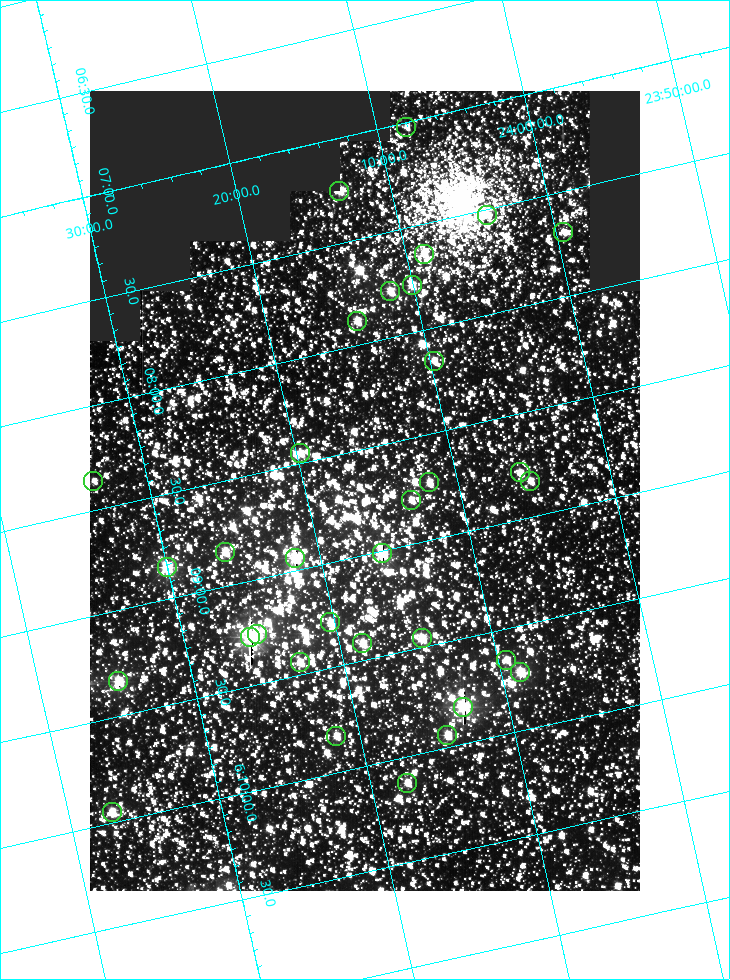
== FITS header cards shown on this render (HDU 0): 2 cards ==
NAXIS1  =                  550
NAXIS2  =                  800

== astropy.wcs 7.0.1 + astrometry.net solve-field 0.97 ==
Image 550 x 800 px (HDU 0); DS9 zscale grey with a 90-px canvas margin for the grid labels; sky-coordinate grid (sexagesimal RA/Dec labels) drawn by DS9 from the SOLVED WCS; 33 Tycho-2 reference stars matched to detected sources circled (green)
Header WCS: RA---TAN/DEC--TAN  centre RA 06:08:42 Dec +24:16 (92.17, +24.27 deg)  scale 3.98 arcsec/px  FOV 36.4' x 53.0'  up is -103 deg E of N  parity normal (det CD < 0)
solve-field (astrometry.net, Tycho-2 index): VERIFIED the header's WCS against the Tycho-2 star catalogue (verified at 3 index scales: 18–33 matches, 0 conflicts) and refined it, rather than solving blind
Solved WCS: RA---TAN-SIP/DEC--TAN-SIP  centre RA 06:08:42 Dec +24:16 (92.17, +24.27 deg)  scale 3.98 arcsec/px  FOV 36.4' x 53.0'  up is -103 deg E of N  parity normal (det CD < 0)
The solver's refit moves the header's centre by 0.23 arcsec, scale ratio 1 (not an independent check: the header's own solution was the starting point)
Tycho-2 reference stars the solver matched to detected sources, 33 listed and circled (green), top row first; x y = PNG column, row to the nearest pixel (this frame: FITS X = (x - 90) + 1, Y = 800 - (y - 91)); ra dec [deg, ICRS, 3 dp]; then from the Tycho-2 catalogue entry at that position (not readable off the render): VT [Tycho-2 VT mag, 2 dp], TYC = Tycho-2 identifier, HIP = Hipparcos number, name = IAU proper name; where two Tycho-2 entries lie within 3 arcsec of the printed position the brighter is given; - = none
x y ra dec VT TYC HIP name
406 127 91.756 +24.135 11.55 1864-383-1 - -
339 191 91.813 +24.222 9.50 1864-951-1 - -
487 215 91.882 +24.069 10.67 1864-1197-1 - -
563 232 91.922 +23.991 11.04 1864-773-1 - -
424 254 91.910 +24.147 9.81 1864-677-1 - -
412 285 91.945 +24.168 9.83 1864-545-1 - -
390 291 91.946 +24.193 9.49 1864-879-1 - -
357 321 91.972 +24.235 9.87 1864-607-1 - -
434 361 92.040 +24.163 9.97 1864-387-1 - -
300 453 92.113 +24.329 10.09 1877-692-1 - -
520 472 92.195 +24.097 9.91 1877-1306-1 - -
93 481 92.090 +24.558 11.22 1868-1493-1 - -
530 481 92.208 +24.088 10.02 1877-898-1 - -
429 482 92.182 +24.197 9.90 1877-42-1 - -
411 500 92.198 +24.221 10.14 1877-234-1 - -
225 552 92.210 +24.434 9.33 1881-345-1 - -
382 553 92.254 +24.266 8.73 1877-224-1 - -
295 558 92.236 +24.360 8.19 1877-300-1 29148 -
167 567 92.212 +24.501 8.67 1881-93-1 - -
330 622 92.321 +24.338 9.42 1877-884-1 - -
257 634 92.315 +24.419 9.14 1881-15-1 - -
250 637 92.316 +24.428 7.55 1881-1595-1 - -
422 638 92.364 +24.244 8.80 1877-1589-1 - -
362 643 92.355 +24.308 9.21 1877-702-1 - -
506 660 92.412 +24.157 10.23 1877-766-1 - -
300 662 92.360 +24.380 9.69 1881-496-1 - -
520 672 92.431 +24.145 8.75 1877-16-1 - -
118 681 92.334 +24.580 8.60 1881-81-1 - -
463 707 92.456 +24.215 7.57 1877-1484-1 - -
447 735 92.485 +24.239 9.49 1877-1276-1 - -
336 736 92.457 +24.359 9.75 1877-1432-1 - -
407 783 92.531 +24.294 10.40 1877-334-1 - -
112 812 92.487 +24.619 9.38 1881-1542-1 - -